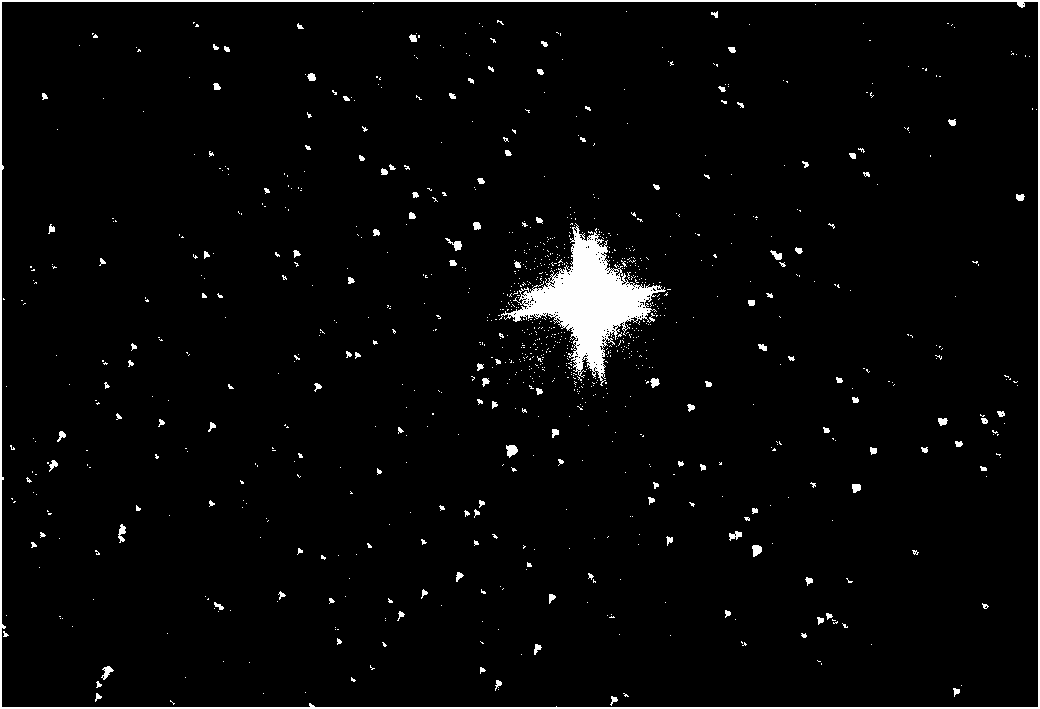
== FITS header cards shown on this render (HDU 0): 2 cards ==
NAXIS1  =                 2072
NAXIS2  =                 1410

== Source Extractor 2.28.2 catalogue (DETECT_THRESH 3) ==
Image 2072 x 1410 px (HDU 0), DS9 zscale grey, zoomed out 1/2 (1 PNG px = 2 x 2 image px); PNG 1040 x 709 px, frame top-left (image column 1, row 1410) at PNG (2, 2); no overlay
Background 80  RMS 28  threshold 83.2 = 3 sigma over >= 5 px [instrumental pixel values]
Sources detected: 5; all 5 listed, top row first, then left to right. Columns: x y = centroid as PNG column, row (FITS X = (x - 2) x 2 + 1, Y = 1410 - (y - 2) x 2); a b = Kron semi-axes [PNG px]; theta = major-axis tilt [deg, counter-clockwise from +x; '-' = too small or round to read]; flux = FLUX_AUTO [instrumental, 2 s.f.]
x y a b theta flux
588 301 31 31 - 430000
655 382 8 6 -41 17000
512 449 10 9 - 36000
856 487 5 3 - 8600
756 549 11 8 -31 35000